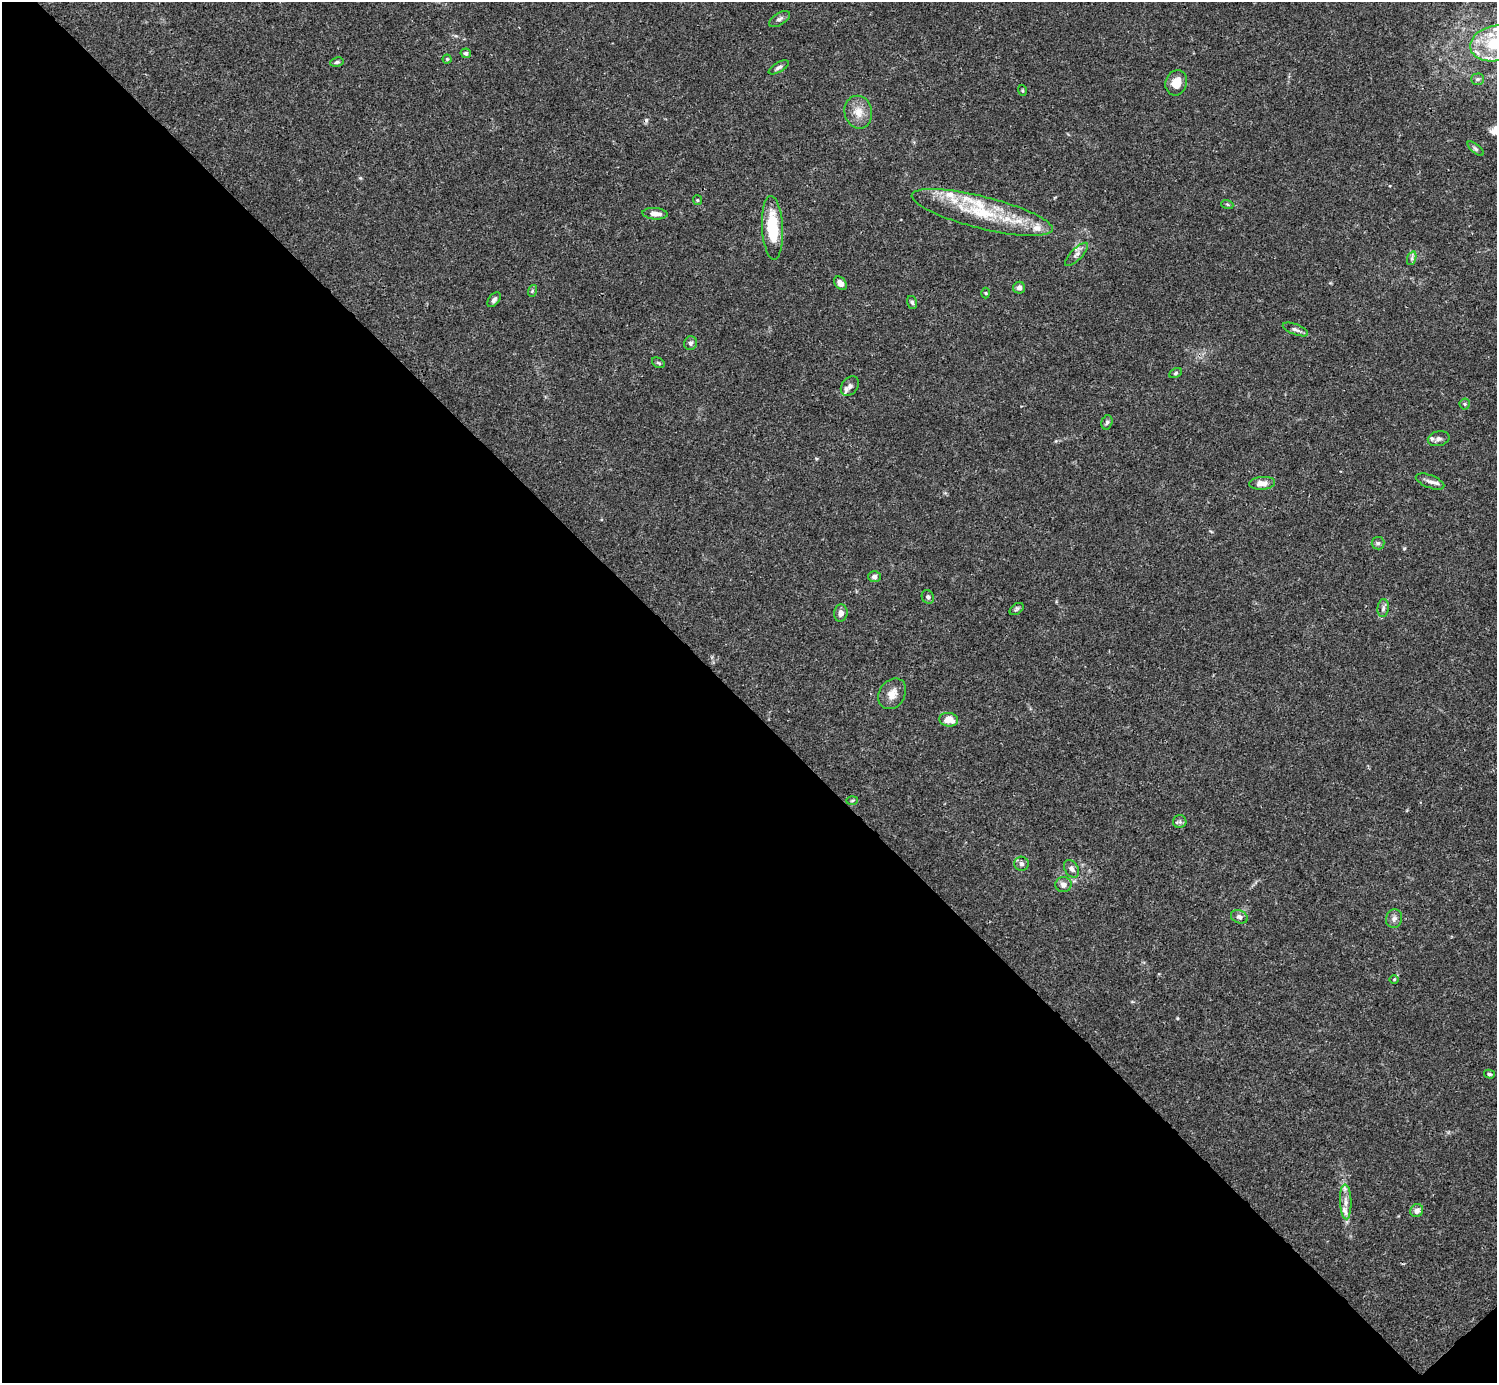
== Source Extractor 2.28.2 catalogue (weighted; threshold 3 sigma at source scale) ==
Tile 14 of 4 x 4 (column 2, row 4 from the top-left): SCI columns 1496-2990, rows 158-1538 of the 5982 x 5981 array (HDU 1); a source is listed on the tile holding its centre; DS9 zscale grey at full resolution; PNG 1499 x 1385 px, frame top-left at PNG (2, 2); each listed source drawn as its Kron ellipse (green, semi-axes under 4 px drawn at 4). Shown black and unused: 49% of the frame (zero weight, under 3 of 4 exposures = <1% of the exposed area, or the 3 px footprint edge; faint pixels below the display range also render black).
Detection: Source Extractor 2.28.2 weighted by HDU 2 'WHT'; one run over the whole footprint, this tile lists its part. Background 0.0165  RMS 0.0022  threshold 0.00972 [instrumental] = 3 sigma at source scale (4.5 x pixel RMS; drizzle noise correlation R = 1.50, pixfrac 1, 0.05/0.05 arcsec/px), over >= 5 px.
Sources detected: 60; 1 cosmic-ray / hot-pixel residue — neither listed nor drawn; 6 inside a brighter listed object's ellipse — not listed separately; the other 53 listed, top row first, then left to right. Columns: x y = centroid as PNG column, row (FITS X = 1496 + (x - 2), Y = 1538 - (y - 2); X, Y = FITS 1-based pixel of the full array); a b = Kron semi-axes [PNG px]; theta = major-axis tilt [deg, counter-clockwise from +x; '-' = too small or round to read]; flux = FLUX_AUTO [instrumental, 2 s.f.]
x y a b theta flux
779 19 12 6 32 0.67
1494 43 24 17 12 10
466 53 5 5 - 0.51
447 59 4 4 - 0.26
337 62 7 4 11 0.38
779 67 11 5 31 0.6
1477 79 6 5 - 0.44
1176 83 13 10 71 3.1
1022 90 5 3 - 0.22
858 112 16 14 -78 2.7
1476 149 10 4 -40 0.43
697 200 5 4 - 0.25
1227 204 6 4 -19 0.3
982 212 72 16 -14 14
655 214 12 5 -4 1.6
772 228 32 10 -87 9.5
1076 254 15 5 46 1
1412 258 7 4 72 0.49
840 283 7 5 -49 1
1019 288 6 6 - 0.88
532 291 6 3 72 0.28
986 293 5 3 - 0.21
494 300 8 5 51 0.69
912 302 7 5 -73 0.38
1295 329 13 5 -22 0.73
690 343 7 6 - 0.62
658 363 7 4 -32 0.32
1175 373 6 4 29 0.38
850 386 11 8 52 1
1465 404 5 5 - 0.34
1107 422 7 5 74 0.43
1439 439 11 7 12 0.94
1430 481 15 6 -21 1.1
1262 483 13 6 5 1.7
1378 543 6 6 - 0.47
874 576 6 5 - 0.68
928 597 7 6 - 0.49
1383 608 9 5 82 0.65
1017 609 8 5 36 0.42
841 613 8 6 83 0.95
892 694 16 13 57 2.1
949 720 9 7 -8 2.7
852 800 6 4 3 0.26
1180 822 7 6 - 0.51
1021 864 7 7 - 0.65
1071 869 9 6 -57 0.76
1063 885 8 7 - 1.1
1239 917 9 6 -23 0.7
1394 919 9 8 - 0.86
1394 979 5 3 - 0.18
1489 1074 5 4 - 0.34
1346 1202 17 5 -88 1.6
1417 1211 7 6 - 1.2
Isophote crosses this tile's border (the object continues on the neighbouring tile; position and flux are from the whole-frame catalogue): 1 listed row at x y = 1494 43